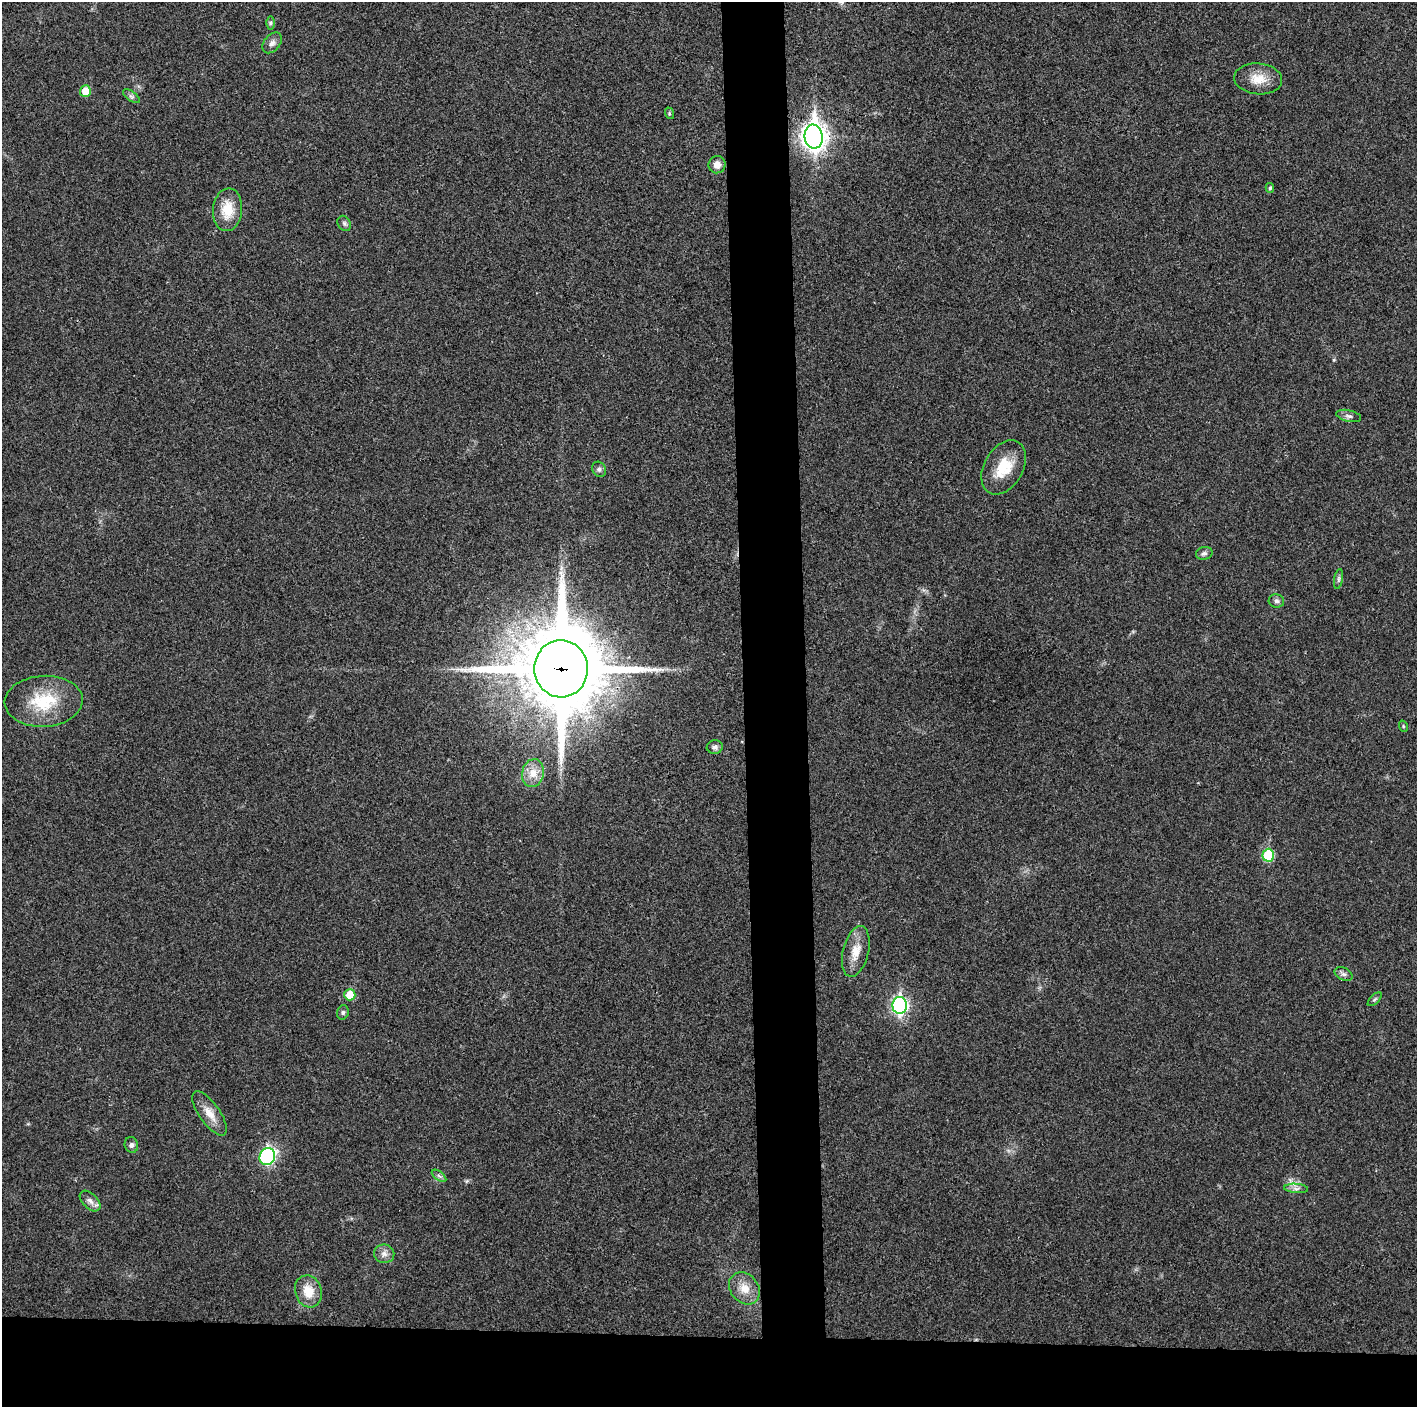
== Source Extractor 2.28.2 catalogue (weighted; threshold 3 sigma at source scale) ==
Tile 8 of 3 x 3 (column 2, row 3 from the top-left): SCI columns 1417-2831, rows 6-1410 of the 4248 x 4222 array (HDU 1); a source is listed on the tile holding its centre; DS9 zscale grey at full resolution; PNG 1419 x 1409 px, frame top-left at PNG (2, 2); each listed source drawn as its Kron ellipse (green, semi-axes under 4 px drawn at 4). Shown black and unused: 9% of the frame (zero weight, under 3 of 4 exposures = <1% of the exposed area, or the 3 px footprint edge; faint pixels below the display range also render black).
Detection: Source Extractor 2.28.2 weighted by HDU 2 'WHT'; one run over the whole footprint, this tile lists its part. Background 0.0197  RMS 0.0056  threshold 0.0251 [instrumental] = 3 sigma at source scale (4.5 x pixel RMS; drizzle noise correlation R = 1.50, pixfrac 1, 0.05/0.05 arcsec/px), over >= 5 px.
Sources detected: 38; all 38 listed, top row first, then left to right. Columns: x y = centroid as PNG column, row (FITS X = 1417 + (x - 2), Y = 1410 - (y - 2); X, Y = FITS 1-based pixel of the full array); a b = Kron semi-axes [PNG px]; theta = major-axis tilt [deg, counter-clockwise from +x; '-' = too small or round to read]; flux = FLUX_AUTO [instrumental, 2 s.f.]
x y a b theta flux
270 23 6 4 89 0.99
272 43 12 8 51 2.7
1258 79 24 15 -4 10
85 91 5 5 - 10
131 96 9 4 -35 1.5
669 113 6 3 -72 0.68
814 137 12 9 -82 490
717 165 8 8 - 4
1270 188 5 4 - 0.92
227 210 21 14 85 13
344 223 8 6 -58 1.3
1349 416 13 5 -12 1.9
1004 467 29 19 60 17
599 469 8 6 -55 1.5
1204 553 8 6 14 1.6
1338 579 10 4 79 1.2
1276 601 8 6 -13 1.5
561 669 28 27 - 7100
44 701 39 25 3 28
1403 726 6 3 -72 0.59
715 747 8 6 9 1.7
533 773 14 11 79 6.7
1268 855 6 6 - 31
856 951 26 13 76 8.9
1344 974 9 6 -26 1.6
350 995 5 5 - 12
1375 999 9 4 44 0.99
900 1005 8 7 - 130
343 1012 7 5 75 1.2
209 1113 26 10 -55 7.5
131 1145 8 6 -77 1.7
267 1157 9 7 69 88
439 1176 8 4 -37 1.3
1296 1188 12 4 -4 2
90 1201 13 7 -45 2.9
384 1254 10 9 - 3
744 1288 17 14 -50 7.9
308 1291 16 13 -71 10
Overlapping masked pixels (flux is a lower limit): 1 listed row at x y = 561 669